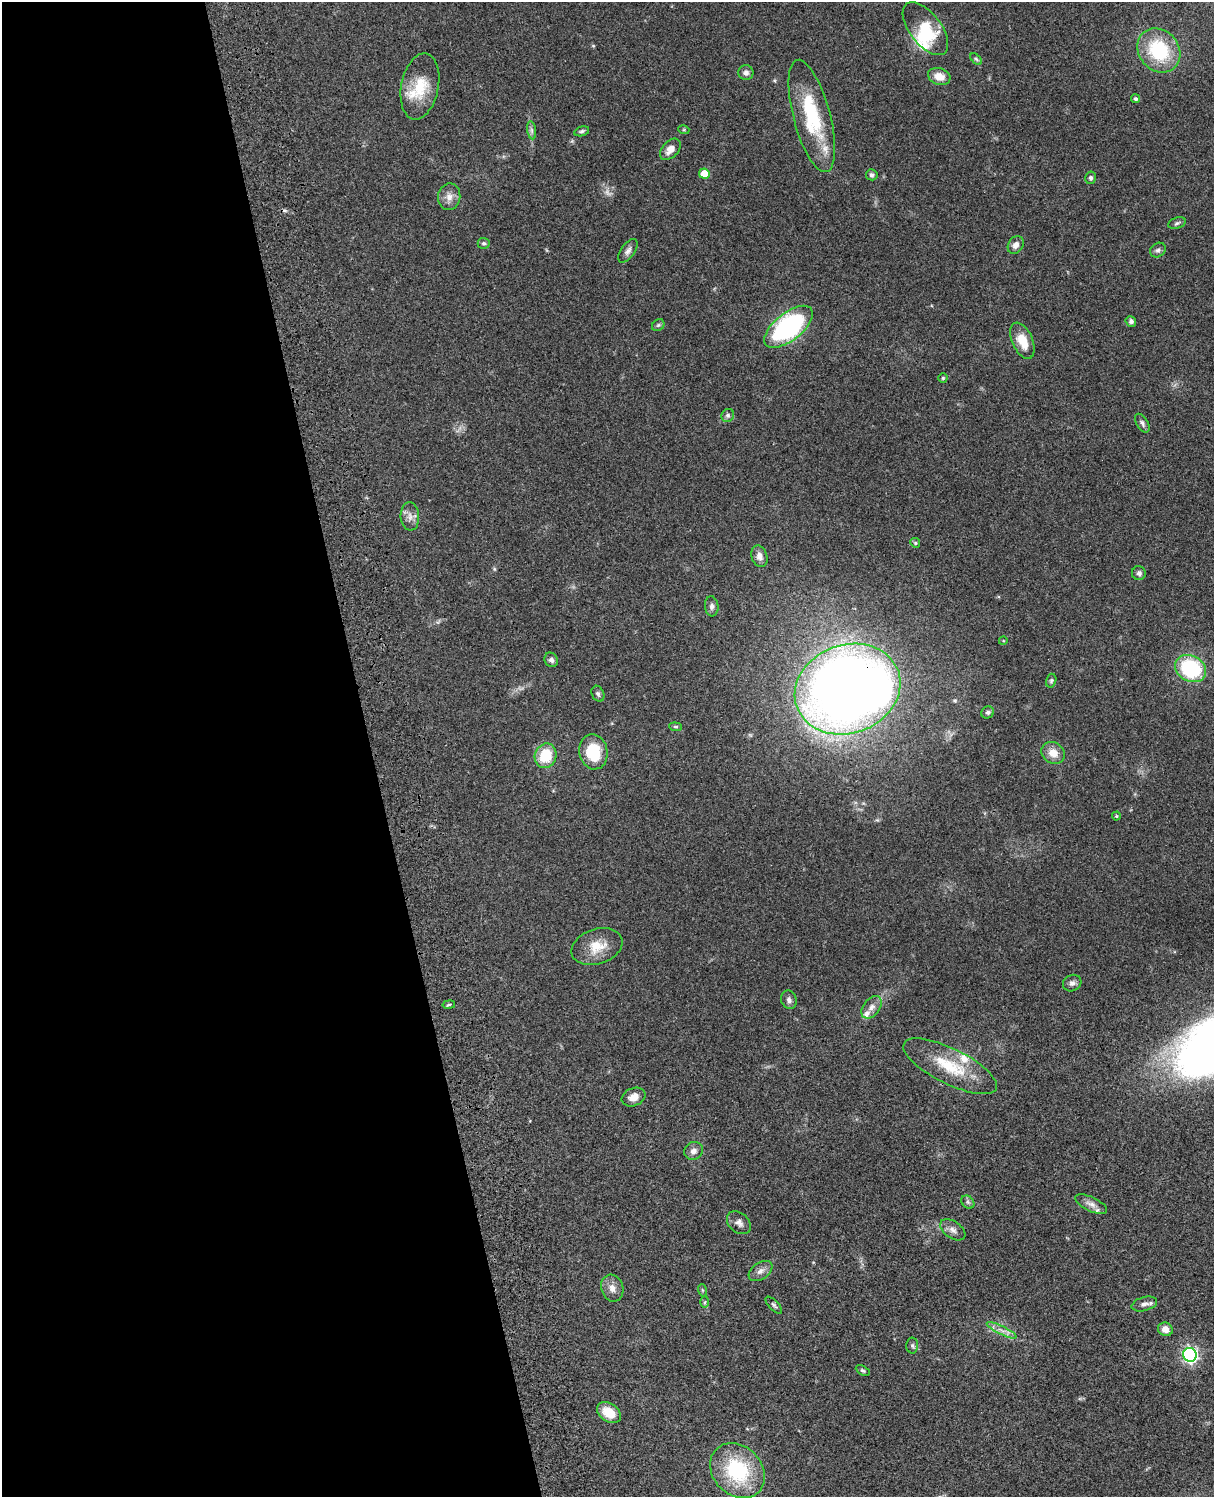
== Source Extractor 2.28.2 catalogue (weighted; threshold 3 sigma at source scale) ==
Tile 5 of 4 x 3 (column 1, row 2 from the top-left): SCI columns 122-1333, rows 1773-3267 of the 5089 x 4927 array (HDU 1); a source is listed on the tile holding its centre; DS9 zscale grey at full resolution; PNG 1216 x 1499 px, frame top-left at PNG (2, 2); each listed source drawn as its Kron ellipse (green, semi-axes under 4 px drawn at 4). Shown black and unused: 31% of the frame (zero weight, under 3 of 4 exposures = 6% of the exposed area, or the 3 px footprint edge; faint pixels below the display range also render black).
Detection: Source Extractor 2.28.2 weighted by HDU 2 'WHT'; one run over the whole footprint, this tile lists its part. Background 0.081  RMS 0.0059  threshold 0.0264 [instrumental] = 3 sigma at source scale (4.5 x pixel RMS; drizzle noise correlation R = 1.50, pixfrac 1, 0.05/0.05 arcsec/px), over >= 5 px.
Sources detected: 79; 1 too faint to see at this stretch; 1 inside a brighter object's white glare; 1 cosmic-ray / hot-pixel residue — neither listed nor drawn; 6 inside a brighter listed object's ellipse — not listed separately; the other 70 listed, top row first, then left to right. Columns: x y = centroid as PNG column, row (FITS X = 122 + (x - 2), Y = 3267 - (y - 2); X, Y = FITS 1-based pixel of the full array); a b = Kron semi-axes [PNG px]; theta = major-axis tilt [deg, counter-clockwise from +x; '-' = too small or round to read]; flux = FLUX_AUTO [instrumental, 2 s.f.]
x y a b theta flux
925 29 31 15 -52 20
1159 50 23 20 -50 38
976 59 7 4 -45 0.92
746 73 7 7 - 2.2
939 76 11 8 -18 6.2
420 86 33 18 79 19
1136 99 4 4 - 1.3
812 116 58 18 -75 41
532 130 9 4 -81 1.5
684 130 5 3 - 0.62
582 131 8 4 16 1.2
670 149 12 8 47 4.9
704 174 5 5 - 9.2
872 175 6 5 - 1.4
1091 178 6 5 - 1.5
449 197 13 11 81 4.5
1177 223 9 5 16 1.2
484 243 6 5 - 1.1
1016 245 9 7 56 3.1
1158 250 8 6 35 1.7
628 251 13 7 54 2.6
1131 321 5 5 - 1.7
658 325 7 5 44 1.1
788 327 29 14 38 88
1022 341 19 10 -66 11
943 378 4 4 - 0.69
728 415 7 6 - 1.5
1142 423 10 5 -59 1.8
410 516 14 9 -85 3.9
915 543 5 4 - 0.76
759 556 11 7 -73 3.3
1139 573 7 7 - 1.7
712 606 10 7 -86 2
1003 641 4 3 - 0.46
551 660 7 6 - 2
1191 668 16 13 -28 47
1051 681 7 5 74 1
848 689 54 44 20 780
598 694 8 6 -67 1.3
988 712 6 6 - 1.2
676 727 6 4 -6 0.84
593 752 18 14 -78 21
1053 753 12 10 -36 6.4
546 756 12 10 70 18
1116 816 4 4 - 0.61
597 947 26 17 19 12
1072 983 9 8 - 2.3
789 1000 9 7 -71 2.1
449 1005 6 3 9 0.74
872 1007 13 8 53 3.7
950 1066 51 17 -26 26
634 1097 12 9 22 4.6
694 1151 10 8 39 3.2
968 1202 7 5 -46 1.3
1091 1204 17 7 -25 3.6
739 1223 13 9 -40 3.2
953 1230 14 8 -34 3.2
760 1271 13 8 35 3.2
612 1288 13 11 -70 4.4
702 1290 6 4 -71 0.74
705 1302 6 4 88 0.78
1144 1304 13 7 15 2.7
774 1305 11 5 -45 1.3
1165 1329 7 6 - 4.3
1002 1330 16 3 -26 2.7
912 1346 8 6 -88 1.3
1190 1355 7 6 - 150
863 1371 8 4 -28 0.97
609 1413 13 9 -36 11
737 1471 30 24 -46 45
Overlapping masked pixels (flux is a lower limit): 1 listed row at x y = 848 689